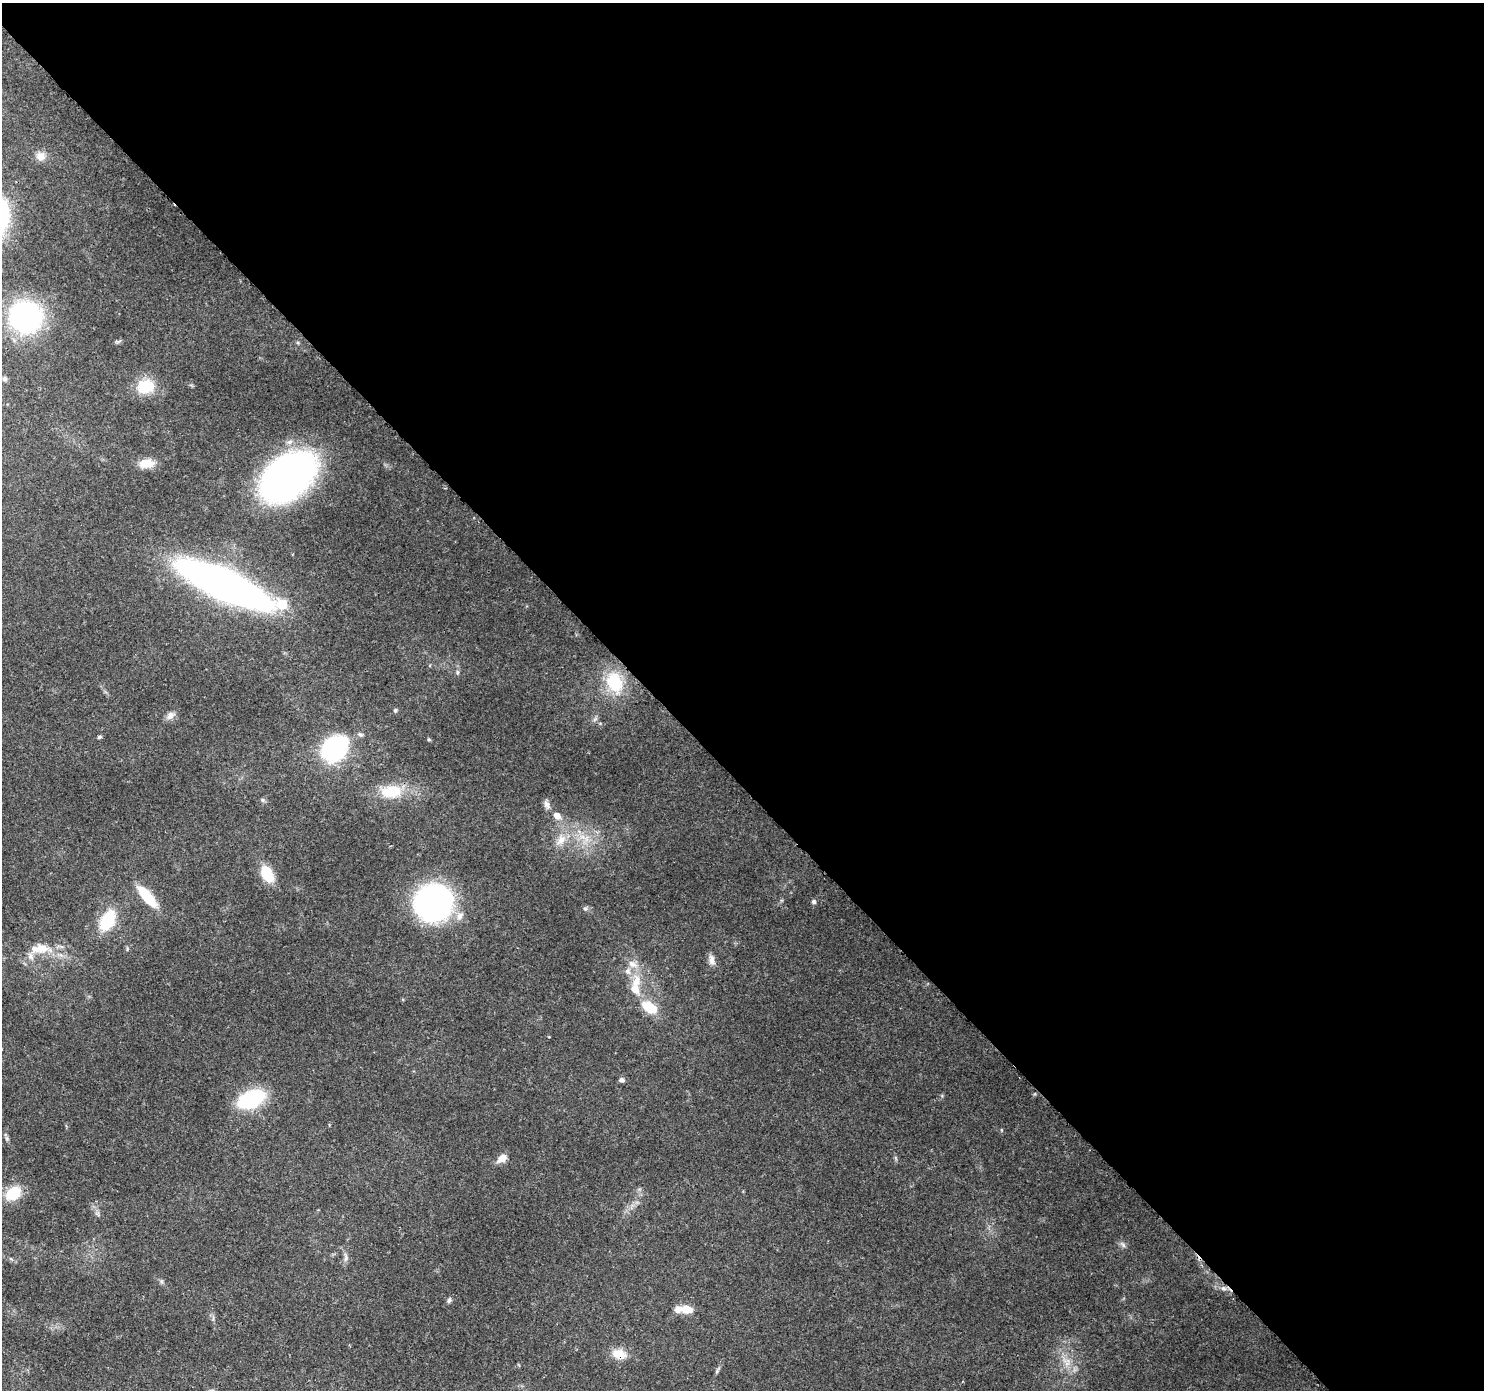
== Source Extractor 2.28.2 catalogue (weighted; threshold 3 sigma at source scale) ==
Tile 8 of 4 x 4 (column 4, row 2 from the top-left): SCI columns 4537-6018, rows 3005-4392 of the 6113 x 6069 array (HDU 1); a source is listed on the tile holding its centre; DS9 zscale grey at full resolution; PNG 1486 x 1392 px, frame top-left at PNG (2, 3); no overlay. Shown black and unused: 56% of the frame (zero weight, under 3 of 4 exposures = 7% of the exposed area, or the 3 px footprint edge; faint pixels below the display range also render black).
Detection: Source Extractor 2.28.2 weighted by HDU 2 'WHT'; one run over the whole footprint, this tile lists its part. Background 0.13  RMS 0.0047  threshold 0.0213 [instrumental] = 3 sigma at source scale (4.5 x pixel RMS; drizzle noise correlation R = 1.50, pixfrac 1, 0.0396/0.0396 arcsec/px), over >= 5 px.
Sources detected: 51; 4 inside a brighter listed object's ellipse — not listed separately; the other 47 listed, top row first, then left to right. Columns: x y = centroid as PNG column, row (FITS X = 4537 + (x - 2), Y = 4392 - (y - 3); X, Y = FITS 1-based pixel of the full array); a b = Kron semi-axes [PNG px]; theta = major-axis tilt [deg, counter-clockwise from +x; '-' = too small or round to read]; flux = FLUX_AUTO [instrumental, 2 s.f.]
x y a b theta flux
41 156 11 11 - 3.8
26 317 29 28 - 83
117 342 7 4 -19 0.77
5 379 6 5 - 0.95
145 386 21 16 10 15
147 463 18 10 4 6.7
287 478 40 27 40 270
224 584 61 16 -25 450
282 604 7 6 - 19
457 672 6 4 -89 0.83
614 682 31 22 -69 20
395 710 5 5 - 0.94
170 716 13 9 38 2.6
360 734 8 5 -25 1.1
99 737 5 4 - 0.85
334 749 16 12 43 100
391 791 27 16 5 15
263 800 6 5 - 0.88
546 804 12 7 -74 2.1
557 816 10 8 -41 3.4
582 837 8 6 -29 2.6
561 840 18 10 49 5.9
267 874 17 11 -62 14
147 896 28 9 -49 15
814 902 5 5 - 1.2
433 903 30 27 59 140
585 908 6 6 - 1
459 916 12 9 56 3.7
108 920 24 14 62 19
42 948 20 13 -13 8.2
711 960 14 8 -85 2.7
633 964 15 9 -26 4.2
637 981 17 11 87 7.5
649 1007 16 9 -29 14
622 1080 7 5 -10 1.4
251 1099 23 13 23 45
502 1158 13 8 34 4
13 1193 19 14 33 12
98 1214 8 4 -54 1
1123 1245 9 5 -54 1.3
346 1257 13 5 -82 1.7
1223 1288 8 7 - 2
449 1300 8 5 63 1.1
687 1309 14 8 -8 6.9
619 1354 16 12 -17 7.7
1067 1362 14 7 82 3.8
717 1371 10 4 62 0.96
Overlapping masked pixels (flux is a lower limit): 1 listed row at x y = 619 1354
Unlisted compact peaks at least as high as the median listed source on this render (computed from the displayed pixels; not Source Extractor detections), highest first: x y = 161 1281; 429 740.